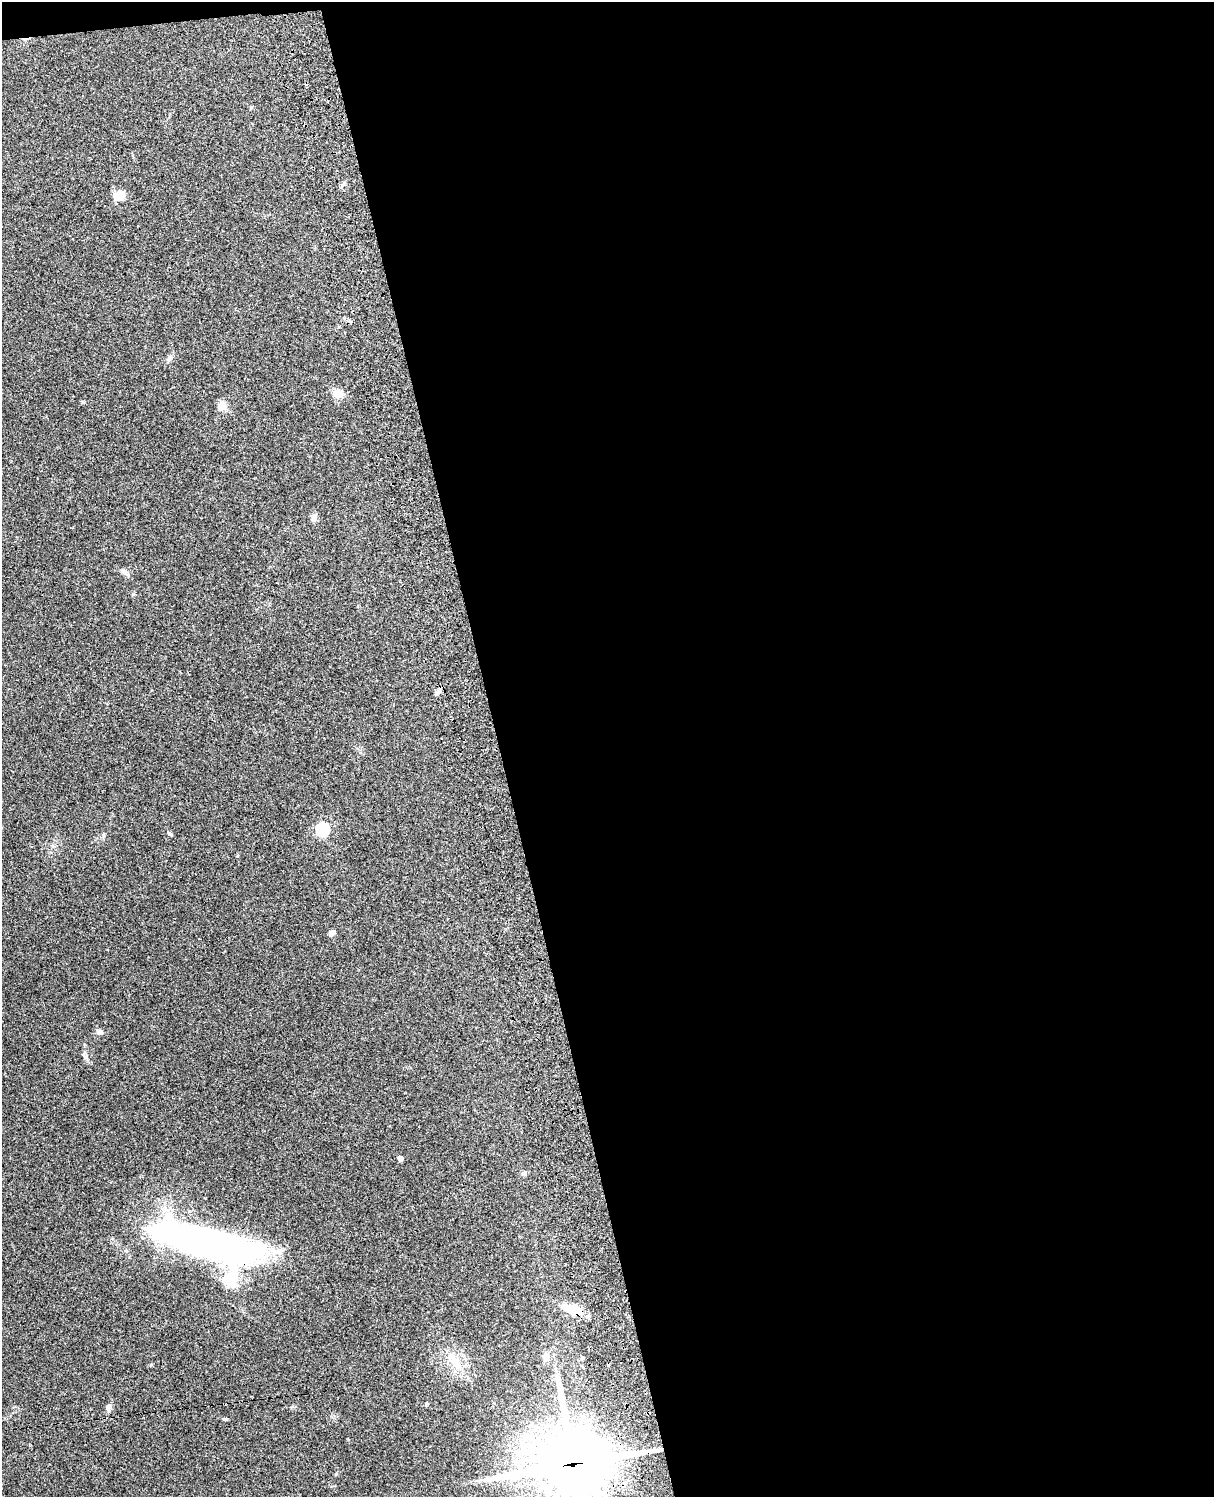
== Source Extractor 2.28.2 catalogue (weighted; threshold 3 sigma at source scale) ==
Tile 4 of 4 x 3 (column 4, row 1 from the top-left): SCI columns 3754-4965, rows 3155-4649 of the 5086 x 4927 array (HDU 1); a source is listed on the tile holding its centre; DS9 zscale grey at full resolution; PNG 1216 x 1499 px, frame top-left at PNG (2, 2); no overlay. Shown black and unused: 59% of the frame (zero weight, under 3 of 4 exposures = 6% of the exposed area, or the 3 px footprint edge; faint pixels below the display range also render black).
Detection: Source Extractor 2.28.2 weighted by HDU 2 'WHT'; one run over the whole footprint, this tile lists its part. Background 0.203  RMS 0.0081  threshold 0.0365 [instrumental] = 3 sigma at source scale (4.5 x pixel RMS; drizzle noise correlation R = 1.50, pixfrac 1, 0.05/0.05 arcsec/px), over >= 5 px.
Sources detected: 27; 2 cosmic-ray / hot-pixel residue — not listed; the other 25 listed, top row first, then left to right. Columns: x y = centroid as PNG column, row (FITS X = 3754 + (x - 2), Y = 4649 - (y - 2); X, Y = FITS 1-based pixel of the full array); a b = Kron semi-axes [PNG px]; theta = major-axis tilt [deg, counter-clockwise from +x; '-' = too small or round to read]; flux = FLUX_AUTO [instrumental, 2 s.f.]
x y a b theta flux
251 107 5 3 - 0.76
119 196 10 7 37 16
169 358 9 6 74 2.3
338 393 17 10 -16 6.2
222 406 11 10 - 6.3
314 517 10 7 69 3
125 572 12 6 -37 3
133 594 5 5 - 0.99
438 691 10 6 54 2.8
322 829 6 6 - 95
170 834 7 4 -39 1.5
103 835 6 4 73 1.2
332 933 7 5 18 3.3
99 1032 8 6 -22 2.8
86 1058 8 4 -37 1.7
400 1158 4 4 - 4.7
525 1173 6 4 -89 1.2
209 1243 116 29 -14 350
230 1279 35 20 56 25
573 1309 23 11 -15 16
546 1356 11 9 82 4.1
582 1358 7 4 45 1.1
454 1361 31 11 -56 16
108 1408 10 6 74 2.6
573 1464 29 28 - 4500
Overlapping masked pixels (flux is a lower limit): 3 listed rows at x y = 209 1243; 573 1309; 573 1464
Isophote crosses this tile's border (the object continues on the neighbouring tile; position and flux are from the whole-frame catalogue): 1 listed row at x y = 573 1464
Unlisted compact peaks at least as high as the median listed source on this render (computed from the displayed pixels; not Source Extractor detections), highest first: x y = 224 1419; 151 1365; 83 402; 426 1403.